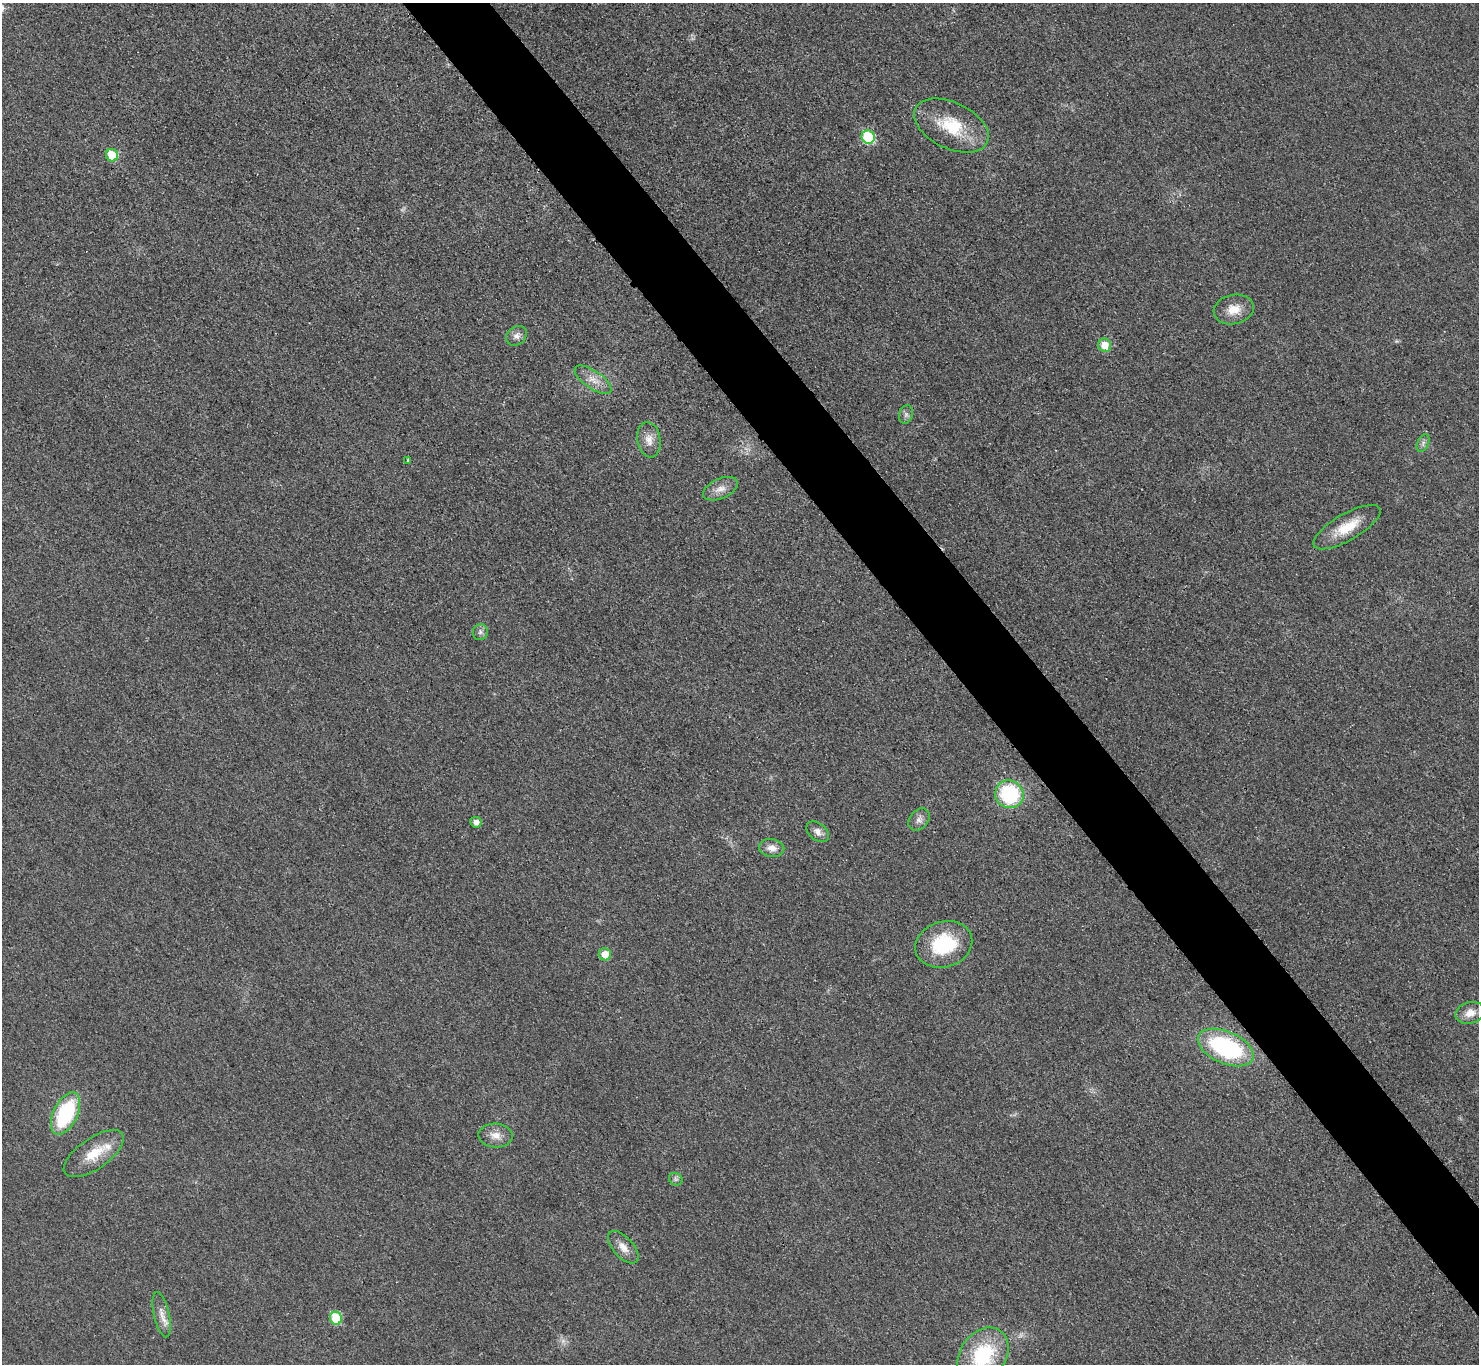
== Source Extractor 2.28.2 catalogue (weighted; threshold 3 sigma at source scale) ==
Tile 6 of 4 x 4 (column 2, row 2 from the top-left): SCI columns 1500-2976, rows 2903-4264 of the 5953 x 5949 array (HDU 1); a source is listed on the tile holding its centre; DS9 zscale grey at full resolution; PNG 1481 x 1366 px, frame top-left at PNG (2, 3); each listed source drawn as its Kron ellipse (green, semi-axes under 4 px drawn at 4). Shown black and unused: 5% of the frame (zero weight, under 3 of 4 exposures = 2% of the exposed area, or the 3 px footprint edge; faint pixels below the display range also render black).
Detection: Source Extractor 2.28.2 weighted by HDU 2 'WHT'; one run over the whole footprint, this tile lists its part. Background 0.0329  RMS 0.0064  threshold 0.0287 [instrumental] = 3 sigma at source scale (4.5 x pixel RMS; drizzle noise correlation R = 1.50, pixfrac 1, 0.05/0.05 arcsec/px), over >= 5 px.
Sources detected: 33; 1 too faint to see at this stretch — neither listed nor drawn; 1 inside a brighter listed object's ellipse — not listed separately; the other 31 listed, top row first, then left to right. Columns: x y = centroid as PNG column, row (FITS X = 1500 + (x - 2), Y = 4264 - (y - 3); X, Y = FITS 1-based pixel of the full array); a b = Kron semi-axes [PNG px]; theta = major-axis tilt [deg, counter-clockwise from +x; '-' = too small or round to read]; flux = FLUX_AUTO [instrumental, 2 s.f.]
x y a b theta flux
951 126 40 23 -26 32
868 137 7 6 - 48
112 155 6 6 - 21
1234 309 20 14 12 10
516 336 11 9 41 3.9
1105 345 7 6 - 9.7
593 380 21 9 -34 7.3
906 414 9 7 75 2.1
649 440 18 11 -80 6.5
1423 443 9 5 67 2.1
408 460 4 4 - 0.88
720 489 18 10 24 6.1
1347 527 38 13 30 18
480 632 8 7 - 2.2
1009 794 14 14 - 55
919 819 12 9 50 3.6
476 822 5 5 - 3.9
818 832 13 8 -38 4.3
772 848 13 9 -9 5.6
944 944 29 23 17 38
605 954 6 6 - 8.8
1470 1013 15 10 14 7.1
1226 1047 29 16 -24 86
66 1114 23 12 64 56
496 1135 17 12 -2 6.8
94 1154 35 15 35 18
676 1179 7 6 - 1.8
623 1247 20 10 -48 6.6
162 1315 23 7 -77 6.3
336 1318 6 6 - 27
983 1355 30 22 54 49
Isophote crosses this tile's border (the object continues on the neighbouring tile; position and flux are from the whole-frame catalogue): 1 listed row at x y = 983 1355